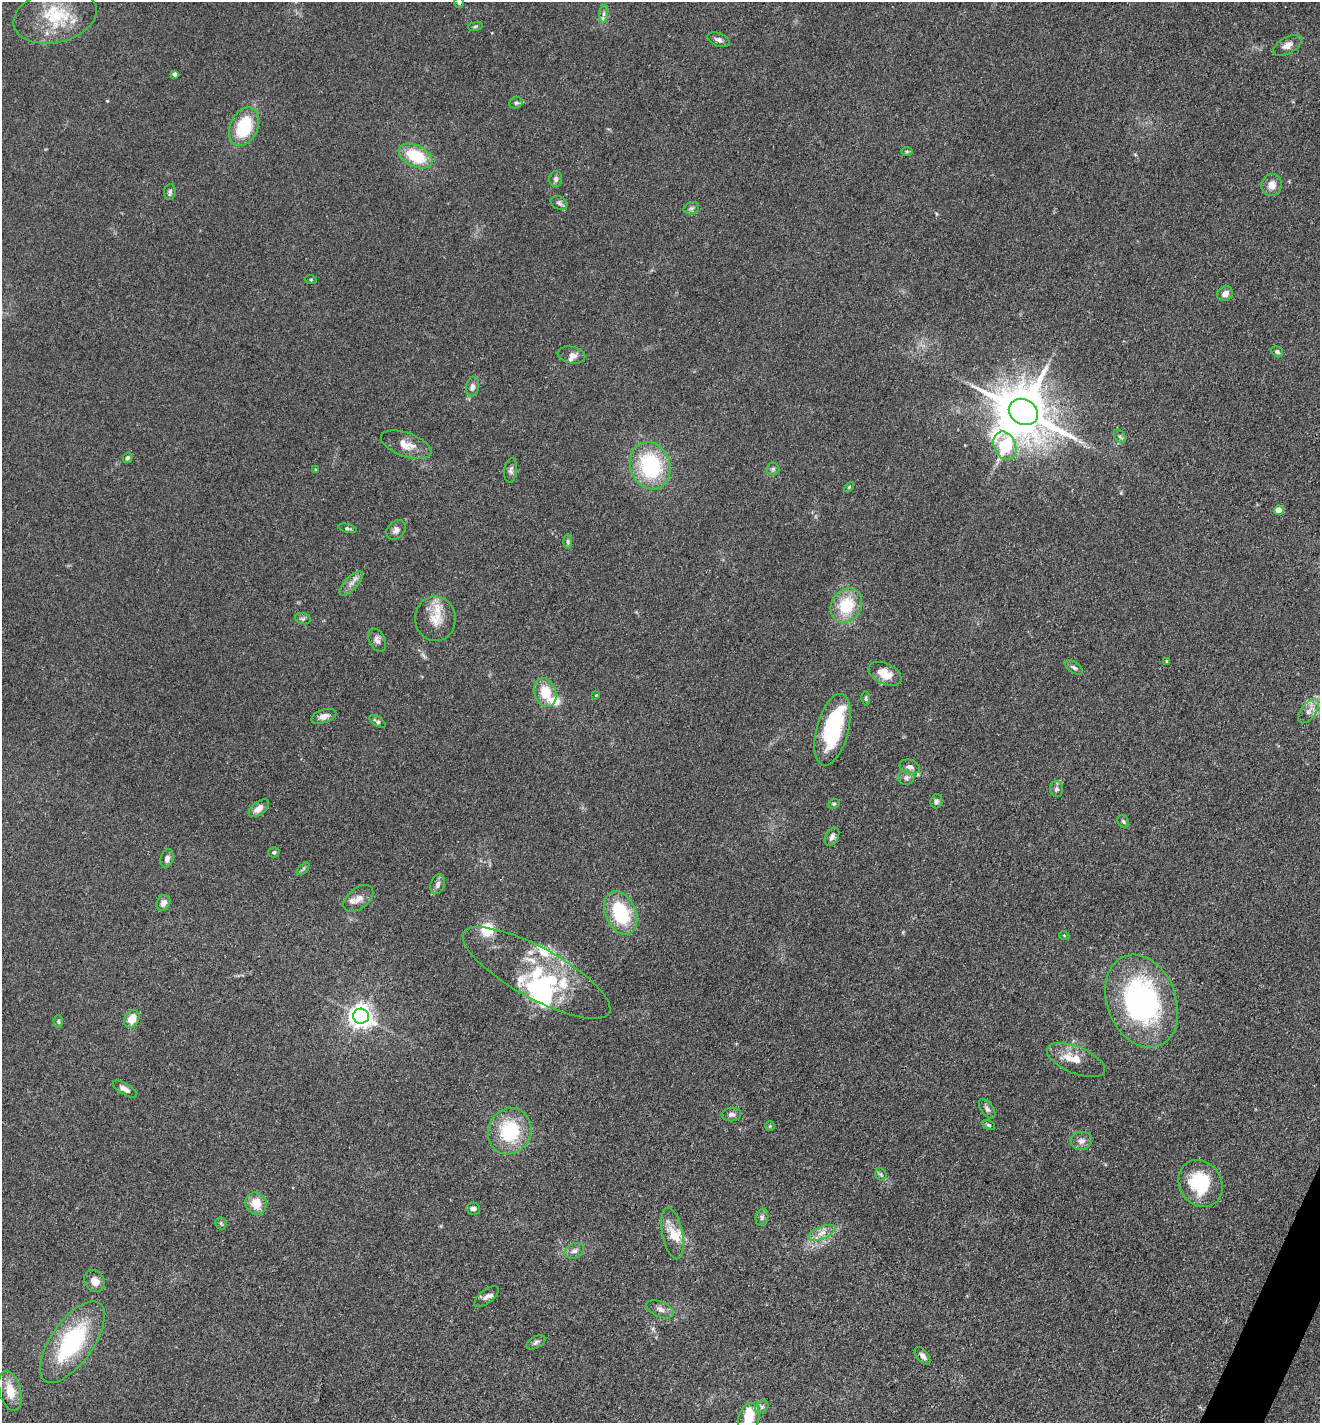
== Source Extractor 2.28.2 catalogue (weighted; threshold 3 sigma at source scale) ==
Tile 6 of 4 x 4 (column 2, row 2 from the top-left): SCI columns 1598-2915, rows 2844-4264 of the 5694 x 5685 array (HDU 1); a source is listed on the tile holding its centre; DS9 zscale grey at full resolution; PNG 1322 x 1425 px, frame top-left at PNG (2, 2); each listed source drawn as its Kron ellipse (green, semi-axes under 4 px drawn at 4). Shown black and unused: <1% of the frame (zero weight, under 3 of 4 exposures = <1% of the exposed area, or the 3 px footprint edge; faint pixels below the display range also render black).
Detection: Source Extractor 2.28.2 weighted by HDU 2 'WHT'; one run over the whole footprint, this tile lists its part. Background 0.083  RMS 0.0063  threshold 0.0283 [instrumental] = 3 sigma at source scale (4.5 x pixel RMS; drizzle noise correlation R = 1.50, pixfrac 1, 0.05/0.05 arcsec/px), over >= 5 px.
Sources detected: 114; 2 inside a brighter object's white glare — neither listed nor drawn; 15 inside a brighter listed object's ellipse — not listed separately; the other 97 listed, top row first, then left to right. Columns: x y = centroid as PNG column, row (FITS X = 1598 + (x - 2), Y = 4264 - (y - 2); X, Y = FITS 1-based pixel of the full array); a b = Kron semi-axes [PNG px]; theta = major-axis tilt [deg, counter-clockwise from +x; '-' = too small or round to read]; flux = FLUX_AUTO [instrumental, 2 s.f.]
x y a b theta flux
459 2 5 4 - 1.2
604 14 9 4 82 2
55 16 42 26 13 34
475 26 7 4 10 0.96
718 40 11 6 -22 2.6
1287 45 16 8 28 4.3
175 74 4 4 - 1.9
516 103 7 5 14 1.4
244 127 20 13 67 30
907 151 5 3 - 0.79
416 156 18 10 -26 27
556 179 8 6 90 2.1
1272 185 11 10 - 5.5
170 192 8 6 82 1.6
559 203 9 6 -27 1.7
691 208 8 6 20 1.6
311 280 6 3 -19 0.65
1225 294 8 7 - 3.7
1277 352 6 5 - 1.4
571 355 14 8 -11 3.6
472 387 10 6 81 2.7
1023 412 15 12 -31 3600
1120 436 7 5 -54 1.4
406 445 26 12 -20 9.2
1005 446 15 10 -67 70
128 458 5 4 - 1.3
650 466 24 20 -70 57
773 469 6 6 - 1.4
316 470 3 3 - 0.67
511 470 12 6 83 2.1
849 487 6 3 46 0.74
1279 510 5 4 - 13
347 528 10 4 -13 1.2
396 530 11 8 46 2.7
568 541 7 4 -90 1.2
351 583 15 6 46 3.6
846 606 18 15 58 24
303 619 8 5 -17 1.3
435 619 22 20 -85 12
377 640 12 8 -62 2.8
1167 661 3 3 - 0.93
1074 668 10 5 -35 1.6
885 674 17 10 -26 10
545 693 14 11 -71 16
596 695 4 3 - 0.47
866 698 7 4 -82 1.1
1309 711 14 7 53 4.2
324 716 13 6 19 3.7
377 721 9 4 -31 1.4
833 730 37 16 75 54
910 767 10 7 -15 3
906 778 8 7 - 2.5
1056 789 8 6 88 2
936 801 7 6 - 1.6
834 804 6 4 21 1
259 808 12 6 38 4.6
1123 821 7 5 -57 1.2
832 837 10 6 60 2.5
274 852 6 5 - 1.2
167 858 9 6 76 2.4
303 869 7 4 46 1
438 884 10 7 71 2.5
358 898 17 10 39 5.4
163 903 8 6 63 3.5
621 913 23 15 -66 38
1064 935 5 3 - 0.53
537 973 83 25 -29 62
1142 1001 48 34 -69 130
361 1016 8 7 - 510
132 1019 9 7 60 9.7
58 1022 6 4 -88 1
1076 1060 31 13 -23 11
125 1089 14 5 -31 3.4
987 1109 11 6 -54 2.2
731 1114 10 6 7 2.2
988 1125 7 4 -26 1.2
770 1126 4 4 - 0.62
510 1131 24 21 65 39
1081 1141 11 9 13 3.4
881 1174 6 5 - 1.1
1201 1183 25 21 -57 36
256 1203 11 10 - 10
473 1209 7 6 - 2.2
762 1217 8 6 77 1.7
221 1223 6 5 - 1.1
672 1233 26 10 -78 10
822 1233 14 6 23 4.6
574 1251 10 7 24 2.8
95 1281 12 9 -51 5.4
486 1297 14 6 38 3.1
660 1309 14 7 -23 3.3
72 1342 47 21 55 66
536 1342 10 5 30 1.7
923 1356 10 5 -53 2.8
10 1391 20 11 -75 11
762 1407 7 6 - 1.7
749 1418 15 10 72 15
Isophote crosses this tile's border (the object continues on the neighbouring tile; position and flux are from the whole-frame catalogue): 2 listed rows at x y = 459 2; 749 1418